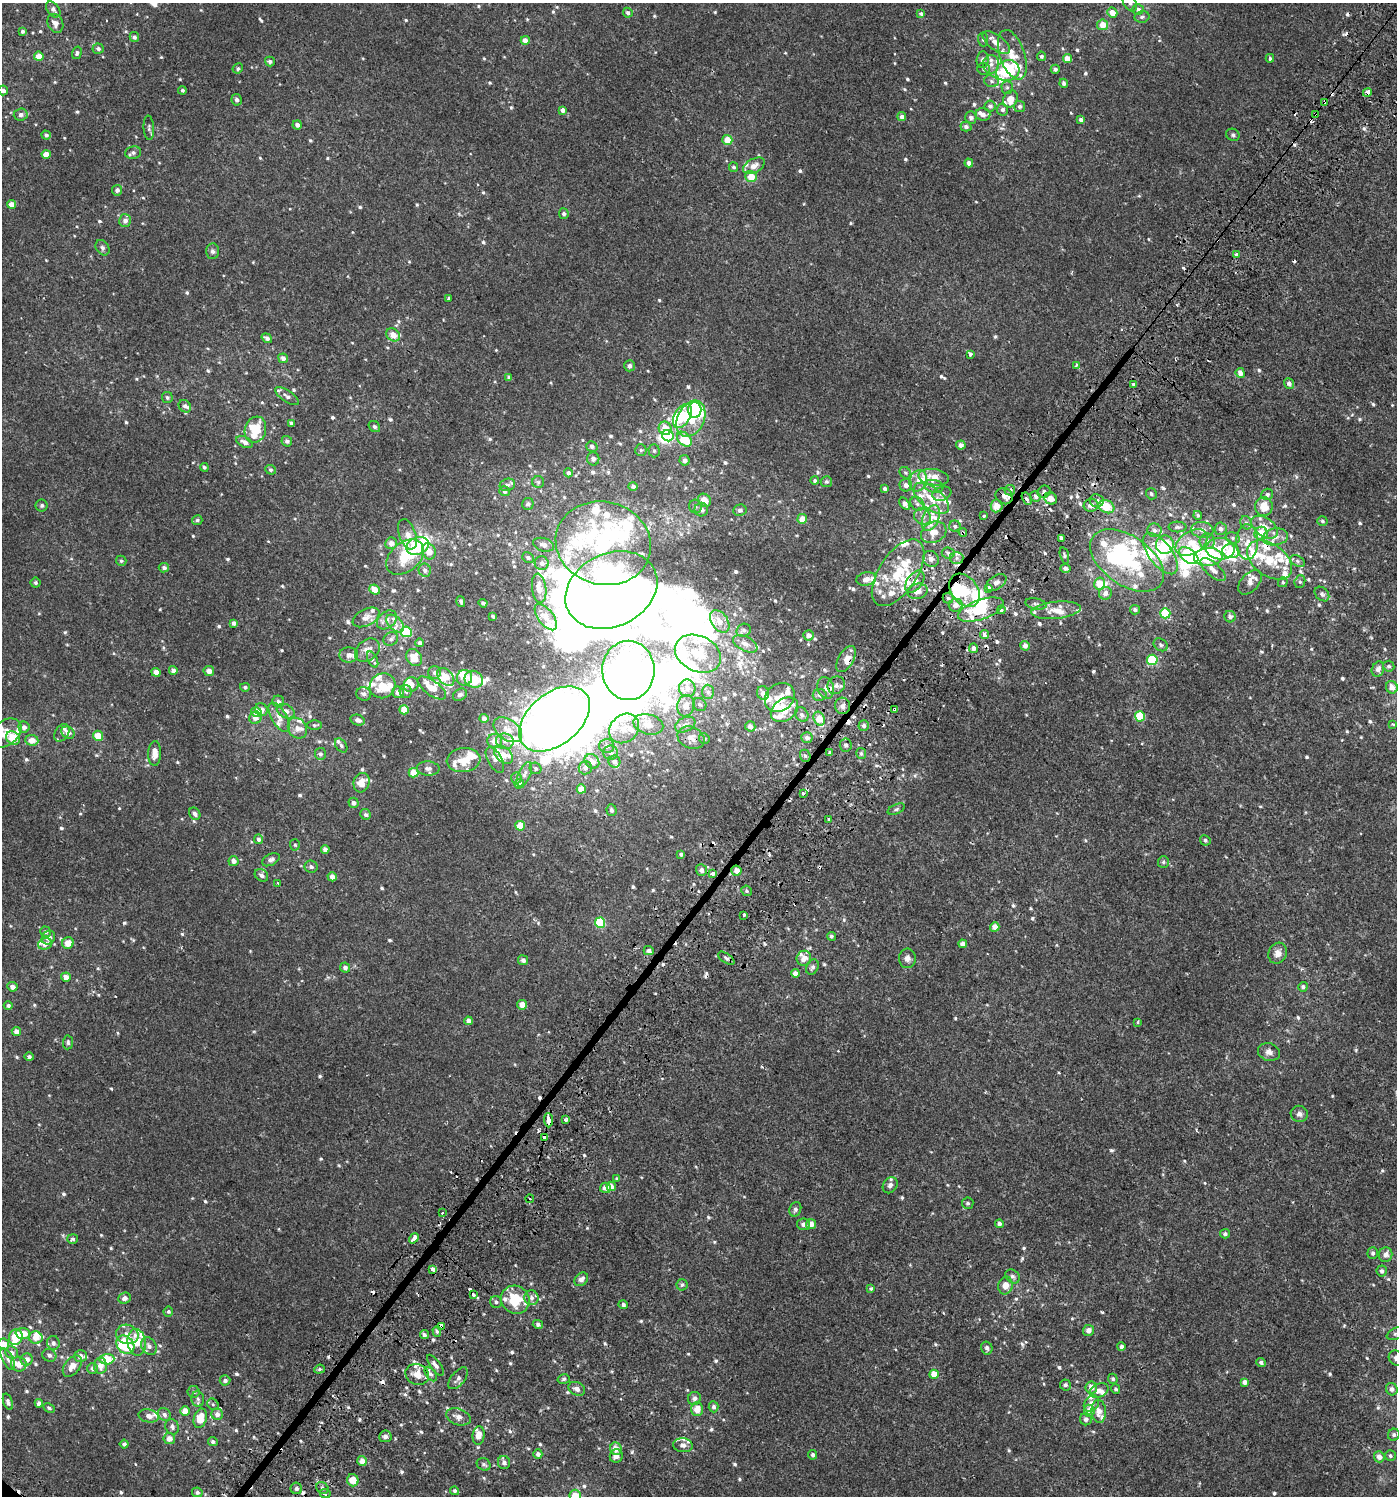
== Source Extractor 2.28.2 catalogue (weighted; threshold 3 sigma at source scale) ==
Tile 10 of 4 x 4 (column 2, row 3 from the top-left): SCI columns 1627-3021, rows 1543-3036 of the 6112 x 6088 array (HDU 1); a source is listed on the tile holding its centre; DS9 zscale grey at full resolution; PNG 1399 x 1498 px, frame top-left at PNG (2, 3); each listed source drawn as its Kron ellipse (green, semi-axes under 4 px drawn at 4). Shown black and unused: <1% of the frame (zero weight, under 2 of 3 exposures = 3% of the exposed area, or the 3 px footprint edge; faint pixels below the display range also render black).
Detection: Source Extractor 2.28.2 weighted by HDU 2 'WHT'; one run over the whole footprint, this tile lists its part. Background 0.00119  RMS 0.0027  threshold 0.0122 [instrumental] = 3 sigma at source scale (4.5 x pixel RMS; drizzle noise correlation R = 1.50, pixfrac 1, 0.0396/0.0396 arcsec/px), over >= 5 px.
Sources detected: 982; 41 inside a brighter object's white glare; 34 cosmic-ray / hot-pixel residue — neither listed nor drawn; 133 inside a brighter listed object's ellipse — not listed separately; of the other 774, all 500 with FLUX_AUTO >= 0.477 (the completeness limit of this list) listed and drawn (274 fainter detections not listed), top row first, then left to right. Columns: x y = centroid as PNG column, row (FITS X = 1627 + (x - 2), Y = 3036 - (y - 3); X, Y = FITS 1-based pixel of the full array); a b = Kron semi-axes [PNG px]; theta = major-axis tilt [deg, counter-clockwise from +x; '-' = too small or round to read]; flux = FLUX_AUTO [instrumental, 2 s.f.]
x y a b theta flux
1130 3 9 6 -61 0.87
53 9 9 6 -54 1.1
1138 9 6 5 - 0.65
1112 12 5 4 - 2.5
628 13 5 4 - 0.62
921 14 3 3 - 1.8
1142 17 7 5 10 0.62
55 23 10 7 -67 1.7
1103 25 5 5 - 3
22 31 4 4 - 0.6
134 37 5 4 - 0.68
983 39 7 5 -85 0.59
525 40 4 4 - 1.6
996 43 16 7 -37 2.4
98 49 5 5 - 0.64
77 53 6 4 73 0.56
1012 55 26 12 -71 4.7
39 56 5 4 - 2.9
1042 56 5 4 - 0.62
1270 58 4 3 - 0.62
1067 59 4 4 - 3
983 60 8 6 84 1
270 61 5 4 - 0.63
991 64 9 8 - 1.3
238 68 5 5 - 0.49
984 69 6 6 - 0.58
1055 69 4 4 - 0.87
1008 71 12 10 24 19
991 81 7 5 -18 0.64
1064 83 4 4 - 0.72
1007 87 6 5 - 0.51
3 90 5 5 - 0.91
182 90 4 4 - 0.5
1367 92 4 4 - 6
1010 99 9 7 63 3.1
237 100 6 5 - 0.77
1324 102 4 3 - 2.4
990 106 6 5 - 0.79
1019 106 5 5 - 0.74
563 110 4 4 - 1.1
1002 110 6 5 - 0.95
983 114 7 6 - 0.96
1315 114 3 3 - 0.58
21 115 7 6 - 1.1
902 117 4 4 - 1.2
971 117 6 5 - 0.92
1081 120 4 4 - 0.85
297 125 4 4 - 1
966 127 5 5 - 0.84
149 128 12 5 -87 0.65
46 135 5 4 - 0.57
1233 135 7 6 - 0.57
727 140 5 5 - 3.7
133 152 8 6 7 0.81
46 154 4 4 - 2.7
969 163 4 4 - 1.3
754 166 11 7 29 1.9
733 167 5 4 - 0.56
751 176 6 5 - 3.7
117 190 5 5 - 0.83
11 204 4 4 - 2
564 214 5 5 - 0.65
125 221 6 6 - 1.1
102 248 8 6 -57 0.76
212 251 8 6 -87 0.7
1236 254 3 3 - 1
448 298 4 3 - 0.52
393 335 7 6 - 2.6
267 338 6 4 -36 0.87
970 354 4 3 - 0.6
283 358 5 4 - 1.1
1076 365 4 3 - 0.85
629 366 6 5 - 0.93
1240 373 5 4 - 1.4
509 378 4 3 - 0.77
1289 383 6 5 - 0.93
1134 385 3 3 - 3.2
287 396 14 5 -34 1.1
167 398 5 5 - 0.58
185 406 7 5 -45 0.73
695 410 8 6 -87 10
682 416 13 8 60 11
691 419 19 13 63 6.9
291 423 4 3 - 0.61
374 427 6 5 - 0.51
665 428 7 6 - 4.2
255 430 13 10 72 7.2
668 436 6 5 - 8.1
684 439 9 6 -45 8.2
287 441 5 5 - 0.83
245 442 9 5 -23 1.4
961 445 5 4 - 1.2
592 446 6 5 - 0.64
641 450 5 5 - 0.48
654 451 6 5 - 0.49
593 459 6 6 - 0.76
685 460 5 5 - 1
204 467 4 4 - 0.48
271 470 5 4 - 0.5
568 473 4 4 - 0.86
905 473 6 5 - 0.49
934 477 15 8 -9 4
815 480 4 4 - 0.5
918 481 11 8 70 1.9
538 482 6 6 - 0.48
826 482 5 5 - 0.59
507 485 8 6 19 0.87
906 485 6 6 - 1.2
633 486 4 4 - 0.56
934 486 10 6 -10 1.1
885 489 4 3 - 0.78
1010 490 5 5 - 0.61
505 491 5 4 - 0.57
1044 492 6 6 - 0.83
942 494 9 7 19 0.94
1151 494 6 5 - 0.59
1267 494 6 5 - 0.79
1004 496 9 8 - 1.3
1035 496 5 5 - 0.59
931 498 21 11 -39 5
1051 498 6 6 - 2.2
1027 499 6 4 -60 0.68
704 500 7 6 - 2.6
1097 501 7 6 - 0.91
528 504 6 5 - 0.75
905 504 7 4 -52 1.6
917 504 8 6 -45 0.75
42 505 6 6 - 0.49
1091 505 7 6 - 1.5
695 506 7 6 - 0.57
997 506 6 6 - 2.3
1106 507 8 6 -26 6.5
1264 507 9 9 - 4
701 510 7 6 - 1.2
740 510 7 6 - 0.69
1198 515 4 4 - 0.5
922 516 9 8 - 1.4
984 516 3 3 - 2.8
931 518 14 8 67 2.6
802 519 5 5 - 2.6
197 520 5 5 - 0.53
1322 521 5 4 - 0.48
1246 523 7 5 -67 0.67
955 526 6 5 - 0.67
1178 527 9 5 -1 0.69
1265 527 15 9 -35 2.7
1221 529 6 6 - 1
1154 530 7 6 - 0.85
1202 530 11 8 -9 1.5
934 532 13 10 26 3.1
963 533 4 3 - 0.49
1261 533 7 6 - 4.6
407 534 16 8 -70 2.1
1275 537 13 8 10 1.8
1062 538 4 3 - 3.1
1233 538 7 5 -15 0.55
1207 541 8 7 - 1.4
1247 542 17 11 -89 3.6
391 543 6 5 - 1.6
603 543 48 41 -14 33
1192 543 17 11 31 4.5
543 545 11 6 -16 1.4
1165 545 9 9 - 13
418 546 12 8 20 16
1220 549 14 10 -4 4.5
429 551 8 6 -68 2.3
1231 551 8 7 - 4.8
948 553 6 5 - 0.69
1160 554 24 11 -52 6.9
1064 555 8 4 -77 0.5
1189 556 11 6 -36 20
405 557 21 14 40 9.1
1208 557 14 9 3 7.9
528 558 6 5 - 0.78
956 558 7 6 - 0.95
931 559 8 7 - 1.3
1127 560 41 24 -35 20
1270 560 25 16 -36 7.4
121 561 5 5 - 0.5
1297 561 7 5 -28 0.54
542 563 7 7 - 1.1
164 568 5 4 - 0.72
1065 568 5 4 - 0.69
425 570 6 6 - 0.84
1213 570 16 6 -41 1.9
898 573 38 19 56 12
866 579 10 6 12 1.6
915 582 12 7 54 2
1250 582 14 9 46 2.1
1283 582 5 4 - 0.48
1300 582 6 5 - 0.49
36 583 5 5 - 0.52
996 583 11 6 34 1.1
1099 584 6 5 - 3.3
539 588 15 7 -83 2.5
989 588 3 3 - 1.1
375 589 5 4 - 2.8
611 590 48 36 26 170
965 590 18 13 -52 7.9
917 591 10 7 13 1.9
1105 593 6 6 - 1.5
1322 594 8 6 -45 0.68
948 598 5 5 - 0.68
461 601 5 3 - 0.62
483 603 4 4 - 0.64
1036 604 11 5 -11 0.71
956 605 7 6 - 1.9
981 610 24 10 19 11
1001 610 4 3 - 0.64
1056 610 25 8 6 3
1135 610 5 4 - 0.66
1165 613 5 5 - 7.4
493 616 4 3 - 0.52
366 617 14 8 28 1.8
546 617 15 7 -53 1.9
1230 617 6 5 - 0.79
387 620 11 8 41 1.6
720 621 12 8 -55 2.2
234 623 4 4 - 1
395 623 10 6 -45 1.5
744 630 7 6 - 0.78
406 632 5 5 - 9.9
808 635 5 5 - 1.5
985 635 4 4 - 1.2
391 639 7 6 - 0.78
420 643 4 4 - 0.82
745 644 13 7 -27 1.5
1161 645 7 6 - 0.61
1025 646 5 4 - 1.4
974 648 5 4 - 1.2
367 650 13 10 38 2.1
698 654 24 17 -25 7.4
349 655 9 7 -3 1.5
414 657 9 7 -52 3.6
846 659 14 7 59 2
373 660 8 4 -64 1.1
1152 660 5 5 - 13
1389 666 5 5 - 0.66
1378 669 8 6 69 1.4
173 670 4 4 - 1.2
628 670 29 26 -90 190
209 671 5 5 - 1.6
156 672 4 4 - 2.1
435 672 6 6 - 0.86
446 677 10 7 -49 2.8
464 678 8 8 - 1.9
474 679 9 8 - 5.8
411 685 8 7 - 1.4
836 685 9 8 - 1.4
383 686 13 12 - 5.1
245 687 5 4 - 0.59
1392 687 6 6 - 1.9
432 688 17 7 -36 3.9
687 688 9 8 - 1.6
826 688 11 8 -72 1.6
398 692 6 5 - 1.5
406 692 6 6 - 0.55
708 692 7 6 - 0.78
763 693 7 6 - 1.1
364 694 7 6 - 1.1
460 695 7 5 31 0.79
820 695 7 6 - 0.78
780 697 16 13 41 3.6
278 701 6 6 - 0.63
700 705 7 6 - 0.57
686 706 11 8 75 2
842 706 8 7 - 1.4
894 709 3 3 - 0.58
261 710 7 6 - 1.6
404 710 5 4 - 4.5
784 710 15 10 37 3.7
286 711 9 6 -28 1.3
256 712 5 5 - 3.2
802 715 8 6 -57 0.76
1140 716 5 5 - 8.9
279 717 16 7 -60 1.8
255 718 6 6 - 1.7
484 718 4 4 - 1.2
554 719 40 26 40 250
819 719 7 5 -64 4.7
357 720 7 5 -14 1.1
648 724 15 10 -15 3.1
1393 724 3 3 - 0.58
314 725 7 5 0 0.49
685 725 10 7 24 1.4
750 726 5 5 - 1
864 726 5 5 - 0.91
24 727 5 5 - 1.1
297 728 11 9 -59 1.8
624 728 16 13 43 3.7
508 730 16 10 -36 3.5
5 733 18 12 36 3.5
62 733 9 6 56 0.79
68 733 7 5 -36 1.5
98 736 5 5 - 3.6
13 738 7 6 - 4.6
691 738 14 10 -25 2.5
807 738 6 5 - 1.2
704 739 5 5 - 0.58
32 740 6 5 - 2.6
495 741 7 7 - 2.2
505 741 9 8 - 1.3
341 745 8 5 -54 0.55
846 745 6 6 - 0.78
607 746 7 7 - 1.4
155 753 12 6 88 2.5
610 753 7 7 - 0.95
830 753 4 4 - 0.62
861 753 5 5 - 0.62
320 754 6 5 - 0.61
503 754 11 7 -44 2.4
805 756 6 5 - 0.64
463 760 17 12 6 4.6
495 760 14 7 -61 1.3
592 761 8 6 -43 2.3
614 762 6 6 - 0.95
428 768 11 7 -3 1.3
535 768 6 5 - 0.52
585 768 6 6 - 1.2
414 773 5 5 - 4.1
524 774 13 6 65 1.4
516 778 6 5 - 0.51
362 783 10 8 73 3.4
519 784 5 4 - 3
581 789 4 4 - 2.7
803 793 3 3 - 1
353 803 5 5 - 0.84
896 809 9 5 25 0.59
611 810 5 5 - 0.62
195 814 6 5 - 0.88
366 814 5 5 - 0.59
829 820 4 3 - 2.1
520 826 5 5 - 5.9
259 839 5 4 - 0.83
1205 840 5 5 - 0.52
295 845 6 5 - 0.48
325 849 4 4 - 1.2
681 854 4 3 - 0.63
271 860 9 5 27 1
233 861 5 5 - 1.4
1163 862 6 5 - 0.49
311 867 7 6 - 0.76
701 870 6 5 - 1
736 871 5 5 - 1.8
713 874 4 3 - 2.8
261 875 7 6 - 0.87
332 877 5 4 - 1.5
278 883 3 2 - 0.48
747 891 5 5 - 0.48
744 915 3 3 - 2.1
600 923 5 5 - 15
995 927 5 4 - 2
45 932 5 5 - 0.56
831 936 5 4 - 0.5
48 938 7 6 - 1.4
68 943 6 5 - 3.2
45 944 7 5 17 1.7
963 944 4 4 - 0.94
649 951 5 4 - 0.86
1278 953 11 9 64 1.7
726 958 9 4 -34 0.71
804 958 7 7 - 2
907 958 10 8 -86 1.2
523 960 5 5 - 0.89
345 967 5 5 - 0.97
812 967 8 5 62 0.69
795 973 4 4 - 1.3
66 977 5 4 - 1.9
12 987 5 4 - 1.4
1303 987 5 4 - 0.65
8 1005 4 4 - 0.65
522 1005 5 4 - 2.3
468 1021 4 4 - 1.7
1138 1022 3 3 - 0.5
16 1031 4 4 - 1.2
68 1042 7 5 86 0.55
1269 1052 11 8 -15 1.4
29 1057 5 4 - 0.55
1299 1114 8 8 - 0.97
548 1120 7 3 -87 4.2
565 1120 3 3 - 1.2
544 1137 4 3 - 1.5
617 1179 4 3 - 0.56
890 1185 9 6 56 1.2
611 1186 5 4 - 1.4
605 1188 5 5 - 1.3
530 1199 4 3 - 1.1
968 1203 6 5 - 0.55
795 1209 7 5 70 0.71
443 1212 3 3 - 2.3
804 1224 6 5 - 1.1
811 1224 5 5 - 2
999 1224 4 4 - 0.85
1225 1234 5 5 - 0.7
414 1238 5 3 - 11
73 1239 5 5 - 0.54
1373 1253 6 5 - 0.74
1386 1255 7 6 - 1.4
433 1269 4 3 - 1.4
1382 1271 5 5 - 0.78
1012 1276 8 6 -42 0.85
581 1279 8 6 44 1.1
682 1285 5 5 - 0.51
1005 1285 9 7 78 2.6
871 1289 3 3 - 0.85
473 1294 3 3 - 2.1
124 1298 6 5 - 1.1
532 1298 7 7 - 1.1
515 1300 15 13 -38 9.7
496 1302 6 5 - 0.64
623 1305 5 4 - 0.72
168 1312 5 4 - 0.53
538 1324 5 4 - 0.62
442 1326 4 4 - 6.3
1089 1330 5 5 - 1.4
437 1332 5 4 - 0.5
23 1334 7 5 -3 3.1
127 1334 11 9 -20 2
1396 1334 9 5 25 0.65
424 1335 4 4 - 0.66
16 1337 8 6 70 6.7
36 1338 7 6 - 2
137 1342 13 9 -85 4.4
53 1343 7 6 - 0.85
3 1344 6 6 - 3.1
125 1345 10 8 -48 19
149 1346 9 7 -55 1.3
1121 1346 4 4 - 0.82
987 1348 6 5 - 0.69
12 1353 7 6 - 1.1
49 1355 7 6 - 0.85
80 1356 6 6 - 1.3
1396 1358 8 6 -55 0.79
8 1359 12 5 -63 0.91
27 1359 6 6 - 1.5
107 1359 7 5 4 7.4
1261 1362 5 4 - 0.69
19 1364 8 7 - 2
435 1365 12 5 -55 1.1
72 1366 12 7 51 2.5
100 1366 8 6 -89 2.1
92 1368 5 5 - 1
319 1369 5 4 - 0.5
417 1374 12 10 -25 2.8
431 1374 8 4 -55 0.66
934 1374 4 4 - 3.4
458 1378 13 6 50 1.1
564 1379 6 4 17 0.5
1113 1379 5 5 - 0.55
225 1380 5 5 - 0.85
1245 1382 4 4 - 1.2
1065 1385 5 5 - 0.61
1091 1387 6 6 - 1.8
577 1389 9 6 -26 1.2
1116 1389 5 4 - 0.55
1392 1389 6 5 - 0.99
1099 1391 10 6 25 1.6
193 1392 6 5 - 0.66
694 1398 6 6 - 1
198 1399 8 6 -80 0.77
8 1402 8 4 -70 0.76
39 1403 4 4 - 1.1
213 1404 6 5 - 0.48
1091 1404 9 6 54 1.6
714 1407 5 5 - 0.78
49 1408 6 4 -27 0.49
697 1409 7 6 - 2.6
185 1411 4 4 - 3.5
1089 1411 6 5 - 2.9
1099 1411 11 7 -87 2.3
164 1414 7 6 - 0.76
217 1414 6 5 - 1.2
148 1416 10 6 -11 1.3
458 1417 12 8 -19 1.5
200 1418 10 6 74 4.5
1086 1419 6 6 - 0.93
172 1427 8 6 -65 0.92
479 1435 9 6 83 2.5
1394 1435 6 5 - 0.62
385 1436 6 6 - 1.1
169 1438 5 5 - 2
213 1442 5 4 - 0.68
124 1444 4 4 - 0.73
683 1445 10 7 -7 1.4
616 1449 6 5 - 2.4
538 1454 4 4 - 0.95
813 1455 5 4 - 0.71
616 1456 7 6 - 1.5
1390 1456 5 5 - 0.52
1379 1457 5 5 - 1.5
362 1461 5 4 - 1.6
504 1463 6 6 - 0.93
484 1464 7 6 - 0.64
353 1480 6 6 - 3.1
296 1488 6 6 - 0.86
322 1488 6 5 - 0.7
455 1491 4 4 - 0.48
197 1492 5 4 - 0.67
325 1494 5 4 - 0.81
575 1496 6 5 - 5.7
Overlapping masked pixels (flux is a lower limit): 18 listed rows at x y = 1367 92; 1324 102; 1315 114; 695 410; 682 416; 1004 496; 1051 498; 963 533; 965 590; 981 610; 846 659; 826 688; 894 709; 736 871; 548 1120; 544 1137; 442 1326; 325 1494
Isophote crosses this tile's border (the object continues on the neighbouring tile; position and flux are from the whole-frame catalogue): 7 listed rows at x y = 1130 3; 3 90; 5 733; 1396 1334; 3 1344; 1396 1358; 575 1496